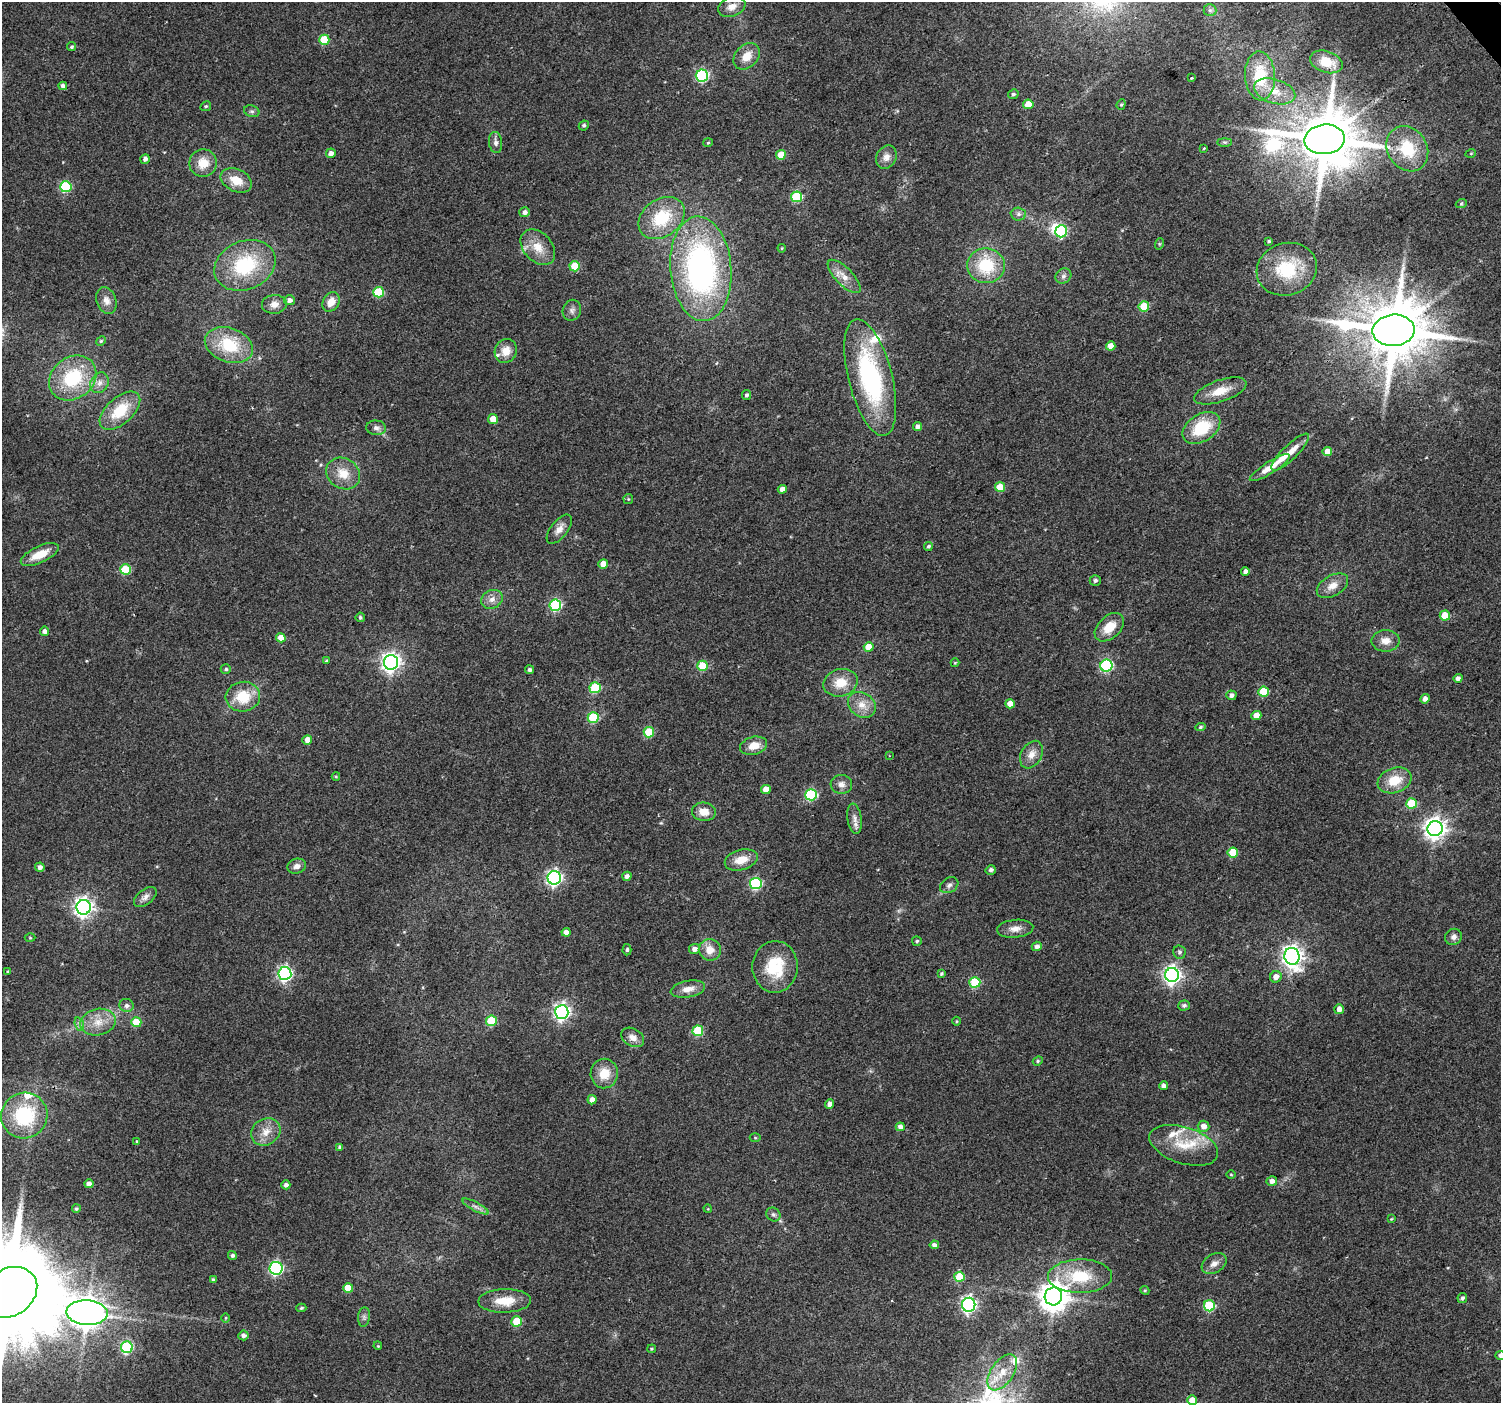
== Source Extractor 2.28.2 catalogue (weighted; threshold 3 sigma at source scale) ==
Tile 10 of 4 x 4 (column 2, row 3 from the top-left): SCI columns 1502-3000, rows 1606-3006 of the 5997 x 5948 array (HDU 1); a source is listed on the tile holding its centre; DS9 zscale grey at full resolution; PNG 1503 x 1405 px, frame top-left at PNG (2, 2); each listed source drawn as its Kron ellipse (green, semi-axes under 4 px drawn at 4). Shown black and unused: <1% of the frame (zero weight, under 2 of 3 exposures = <1% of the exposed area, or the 3 px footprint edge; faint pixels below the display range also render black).
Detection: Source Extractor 2.28.2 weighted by HDU 2 'WHT'; one run over the whole footprint, this tile lists its part. Background 0.0622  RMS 0.0073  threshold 0.0327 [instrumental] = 3 sigma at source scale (4.5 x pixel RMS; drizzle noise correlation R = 1.50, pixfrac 1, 0.0396/0.0396 arcsec/px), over >= 5 px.
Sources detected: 226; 1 too faint to see at this stretch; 1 inside a brighter object's white glare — neither listed nor drawn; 7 inside a brighter listed object's ellipse — not listed separately; the other 217 listed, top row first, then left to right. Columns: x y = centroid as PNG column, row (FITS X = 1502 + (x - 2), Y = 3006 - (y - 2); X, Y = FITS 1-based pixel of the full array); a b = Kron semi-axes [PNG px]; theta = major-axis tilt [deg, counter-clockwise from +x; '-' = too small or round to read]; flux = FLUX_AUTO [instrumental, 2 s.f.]
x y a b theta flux
732 7 14 9 20 6.6
1210 10 6 6 - 1.7
324 40 5 5 - 29
72 47 4 4 - 1.1
747 56 15 11 47 10
1326 62 17 10 -18 14
702 76 6 6 - 92
1260 76 24 15 -87 31
1191 78 3 3 - 2
63 86 4 4 - 2.8
1275 91 21 12 -17 14
1013 94 5 4 - 1.7
1028 104 5 5 - 13
1121 104 5 4 - 0.99
206 106 6 4 28 1.2
252 111 8 5 -19 1.8
584 125 5 5 - 1.5
1324 139 20 15 5 5200
496 142 10 6 -84 3.2
1225 142 7 4 0 1.1
708 143 5 4 - 0.82
1204 148 3 3 - 1.1
1407 149 24 19 -56 31
331 153 5 4 - 3.7
1471 153 5 3 - 0.56
781 155 5 5 - 11
886 157 12 10 61 5.3
145 159 5 4 - 2.5
203 163 14 13 - 13
236 180 16 11 -25 12
66 187 5 5 - 56
797 197 5 5 - 52
1461 204 5 3 - 0.78
525 212 5 5 - 2.7
1018 214 7 6 - 2.4
662 218 25 18 37 34
1061 231 6 5 - 52
1269 241 3 3 - 2.3
1159 244 6 3 72 0.75
538 247 20 14 -48 13
782 248 4 4 - 0.72
245 265 32 24 23 53
575 266 5 5 - 24
986 266 19 17 -7 33
701 269 52 30 -85 200
1287 269 30 26 18 38
844 276 22 8 -46 8.3
1063 276 8 7 - 2.6
378 292 5 5 - 41
289 300 6 5 - 2.8
106 301 13 9 -71 5.6
331 302 10 8 57 7.6
274 304 12 9 6 5.7
1144 306 5 5 - 26
572 310 10 9 - 3.3
1394 330 21 15 3 6000
101 341 5 4 - 0.96
229 345 25 17 -19 33
1111 346 5 4 - 7.2
506 351 12 11 - 8.9
870 377 60 22 -75 110
73 378 25 20 37 46
100 383 11 8 62 4.8
1220 391 27 11 19 14
747 395 5 4 - 1.7
120 411 24 13 42 25
493 419 5 5 - 9.6
918 426 5 4 - 3.4
376 428 10 7 -4 3
1201 428 21 13 33 31
1290 452 25 7 44 11
1327 452 5 4 - 8.2
1270 468 23 6 32 9.5
343 473 18 15 -35 13
1000 487 5 5 - 18
782 489 4 4 - 4.3
628 499 5 5 - 0.9
559 529 17 8 52 5.7
928 546 4 4 - 1.4
40 555 20 8 25 14
603 564 5 4 - 8.6
125 569 5 5 - 33
1245 571 4 4 - 3
1095 580 5 5 - 1.8
1332 586 17 10 30 7.7
492 599 11 9 28 5
555 605 6 5 - 71
1445 616 5 5 - 14
360 617 5 4 - 1.4
1109 627 17 11 43 13
45 631 5 4 - 3.3
281 638 5 4 - 8.9
1386 641 14 10 0 7
869 647 5 4 - 13
326 661 4 3 - 0.82
391 662 7 7 - 350
955 663 4 4 - 0.74
703 666 5 5 - 26
1106 666 6 6 - 86
226 669 5 4 - 1.3
530 670 4 4 - 2
1458 678 4 4 - 3.1
840 683 17 13 15 14
595 688 5 5 - 48
1263 692 5 5 - 28
1231 695 5 5 - 2.7
243 697 17 15 5 22
1425 699 5 4 - 4
1010 704 5 4 - 8.2
862 705 15 12 -35 9.2
1256 716 5 4 - 8.3
593 717 5 5 - 43
1200 727 5 4 - 1.2
649 732 5 5 - 32
307 740 5 5 - 5.9
754 746 14 9 14 8.9
1031 755 15 10 61 6.7
889 756 2 2 - 0.55
336 776 4 4 - 0.72
1395 780 17 12 19 17
841 784 11 9 -5 4.1
766 789 5 4 - 8.7
811 795 6 5 - 69
1411 803 5 5 - 32
704 812 12 9 -7 8.2
854 819 15 7 -81 4.4
1435 829 8 7 - 480
1233 852 5 5 - 20
741 860 17 10 16 11
297 866 9 7 16 4
40 867 4 4 - 2.7
991 870 5 4 - 2.2
627 876 5 4 - 3
554 878 7 6 - 200
756 883 6 6 - 80
949 885 10 7 32 2.6
145 897 13 7 39 3.9
84 907 7 7 - 350
1015 929 18 9 6 6.2
566 932 4 4 - 5.3
1453 937 8 8 - 3.1
30 938 5 3 - 0.69
917 941 5 5 - 1.1
1037 946 5 4 - 2.9
694 949 5 5 - 4.1
627 950 6 4 86 1.2
710 950 11 10 - 8.8
1179 952 6 6 - 1.7
1292 956 8 7 - 450
775 967 26 22 87 33
8 972 3 3 - 0.9
285 973 6 6 - 170
941 974 4 4 - 1.1
1172 975 7 7 - 290
1276 977 6 5 - 4.9
975 982 5 5 - 40
688 989 17 8 11 7.1
127 1005 7 6 - 2.7
1184 1005 6 5 - 1.7
1339 1009 5 5 - 5.5
562 1012 7 6 - 240
491 1021 5 5 - 30
956 1021 4 3 - 0.62
98 1022 18 13 13 12
136 1022 5 5 - 19
79 1024 7 4 -72 1.8
698 1031 5 5 - 40
633 1037 12 8 -30 5.7
1038 1061 5 4 - 0.99
604 1074 15 13 88 13
1164 1086 4 4 - 3.2
592 1100 5 4 - 4.3
830 1104 4 4 - 4.6
24 1115 23 22 - 54
1203 1126 6 5 - 4.8
900 1127 4 4 - 3.8
266 1132 15 13 35 9.4
755 1138 5 3 - 0.68
137 1141 4 3 - 0.68
1184 1145 35 18 -18 24
340 1147 4 3 - 1.8
1231 1175 5 3 - 0.65
1272 1181 5 5 - 4.6
89 1184 4 4 - 4.2
286 1185 4 4 - 2.7
475 1206 15 3 -28 2.7
76 1209 4 4 - 1.1
708 1209 4 2 - 0.48
773 1214 7 6 - 1.8
1391 1219 4 3 - 0.64
934 1245 4 4 - 3
232 1255 4 4 - 1.6
1214 1263 13 9 33 5.2
276 1268 6 6 - 130
1080 1276 32 17 1 34
959 1277 5 5 - 24
213 1280 3 3 - 1.3
348 1288 5 5 - 16
1145 1290 5 4 - 0.9
9 1292 30 23 33 21000
1053 1296 9 8 - 1100
1462 1298 5 4 - 1.7
505 1301 26 12 1 16
969 1305 7 6 - 210
1209 1306 5 5 - 53
301 1308 5 4 - 1.3
87 1313 20 12 -3 1600
364 1317 9 6 83 2.3
226 1318 5 3 - 0.64
517 1321 5 5 - 27
243 1335 5 5 - 2.7
378 1346 4 3 - 0.69
127 1347 6 6 - 72
652 1349 4 3 - 0.78
1500 1355 5 4 - 2.2
1002 1372 20 11 55 14
1192 1400 5 5 - 9.1
Overlapping masked pixels (flux is a lower limit): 1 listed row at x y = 1394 330
Isophote crosses this tile's border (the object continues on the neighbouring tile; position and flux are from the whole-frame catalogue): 3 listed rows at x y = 9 1292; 1500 1355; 1192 1400